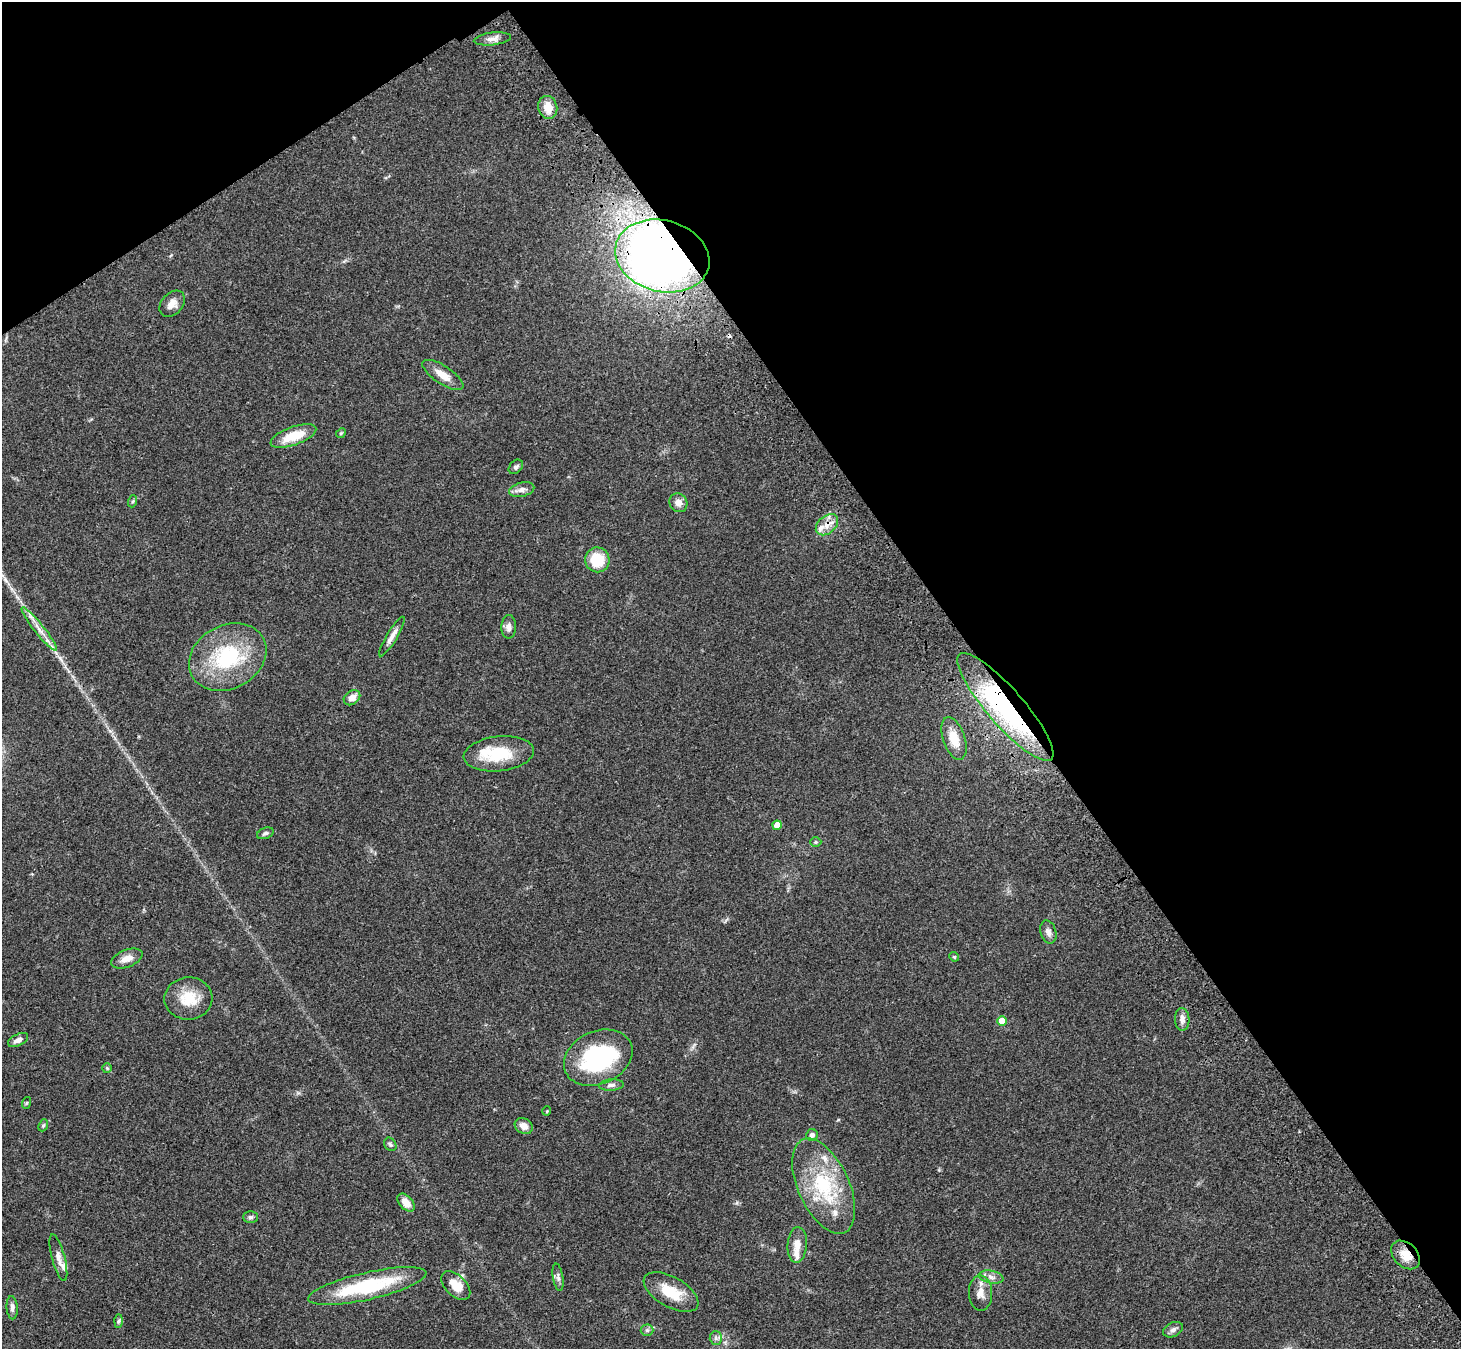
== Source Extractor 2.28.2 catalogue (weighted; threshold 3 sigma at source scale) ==
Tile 3 of 4 x 4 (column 3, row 1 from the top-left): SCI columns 3024-4482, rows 4414-5760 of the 6043 x 5998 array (HDU 1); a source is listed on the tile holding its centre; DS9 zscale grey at full resolution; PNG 1463 x 1351 px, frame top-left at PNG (2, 2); each listed source drawn as its Kron ellipse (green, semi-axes under 4 px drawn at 4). Shown black and unused: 37% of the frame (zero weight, under 3 of 4 exposures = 6% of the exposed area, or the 3 px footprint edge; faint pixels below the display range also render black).
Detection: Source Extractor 2.28.2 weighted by HDU 2 'WHT'; one run over the whole footprint, this tile lists its part. Background 0.0413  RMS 0.005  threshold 0.0225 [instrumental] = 3 sigma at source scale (4.5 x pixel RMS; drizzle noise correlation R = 1.50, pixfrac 1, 0.05/0.05 arcsec/px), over >= 5 px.
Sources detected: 67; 2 inside a brighter object's white glare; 1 cosmic-ray / hot-pixel residue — neither listed nor drawn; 7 inside a brighter listed object's ellipse — not listed separately; the other 57 listed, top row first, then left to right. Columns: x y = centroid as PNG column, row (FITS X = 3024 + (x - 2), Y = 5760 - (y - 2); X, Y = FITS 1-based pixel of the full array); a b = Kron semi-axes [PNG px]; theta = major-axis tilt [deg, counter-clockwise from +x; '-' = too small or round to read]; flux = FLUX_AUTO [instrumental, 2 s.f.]
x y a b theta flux
492 39 19 6 7 3
548 107 11 9 -75 6.4
662 256 48 35 -15 370
172 304 15 10 48 3.7
443 375 24 9 -33 6.3
341 433 5 4 - 0.63
293 436 24 9 20 11
516 467 8 6 46 1.2
522 490 13 7 14 2.6
133 501 6 4 71 0.69
678 503 10 8 -53 3.2
827 525 13 8 41 4.5
597 560 12 12 - 15
509 627 12 7 89 2.6
39 629 27 5 -51 5
392 636 23 5 59 3.2
228 657 40 31 28 40
352 698 9 6 36 4
1005 707 70 18 -49 89
954 738 22 11 -71 8.2
499 754 35 17 6 19
777 825 4 4 - 5.1
265 833 9 5 21 1.3
816 842 6 5 - 0.67
1048 932 12 7 -73 2.4
954 957 5 4 - 0.62
127 958 16 8 21 4.4
188 998 24 21 3 13
1182 1019 11 7 -87 2.4
1002 1021 5 5 - 11
18 1040 11 5 27 2.5
598 1058 36 26 25 57
107 1068 5 5 - 0.57
611 1085 12 5 4 1.9
26 1103 6 4 70 0.51
547 1111 5 3 - 0.37
43 1125 6 4 68 0.7
524 1126 9 7 -31 3.7
812 1135 6 5 - 1.5
390 1144 7 5 -55 0.98
824 1186 51 25 -66 36
406 1203 10 6 -47 4.5
250 1217 7 5 1 1.1
797 1245 18 9 86 4.9
1405 1255 16 11 -44 6.8
58 1258 24 6 -75 3.7
558 1277 14 5 -81 1.6
991 1277 12 6 -11 2.4
456 1285 18 10 -44 7.9
367 1286 60 13 13 43
671 1292 30 15 -30 13
981 1293 17 11 -88 4.9
12 1308 12 5 -86 1.8
119 1321 7 4 88 0.79
647 1330 6 6 - 1.1
1173 1330 10 7 27 1.9
716 1338 6 6 - 1.2
Overlapping masked pixels (flux is a lower limit): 4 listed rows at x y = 662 256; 827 525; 1005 707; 1405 1255